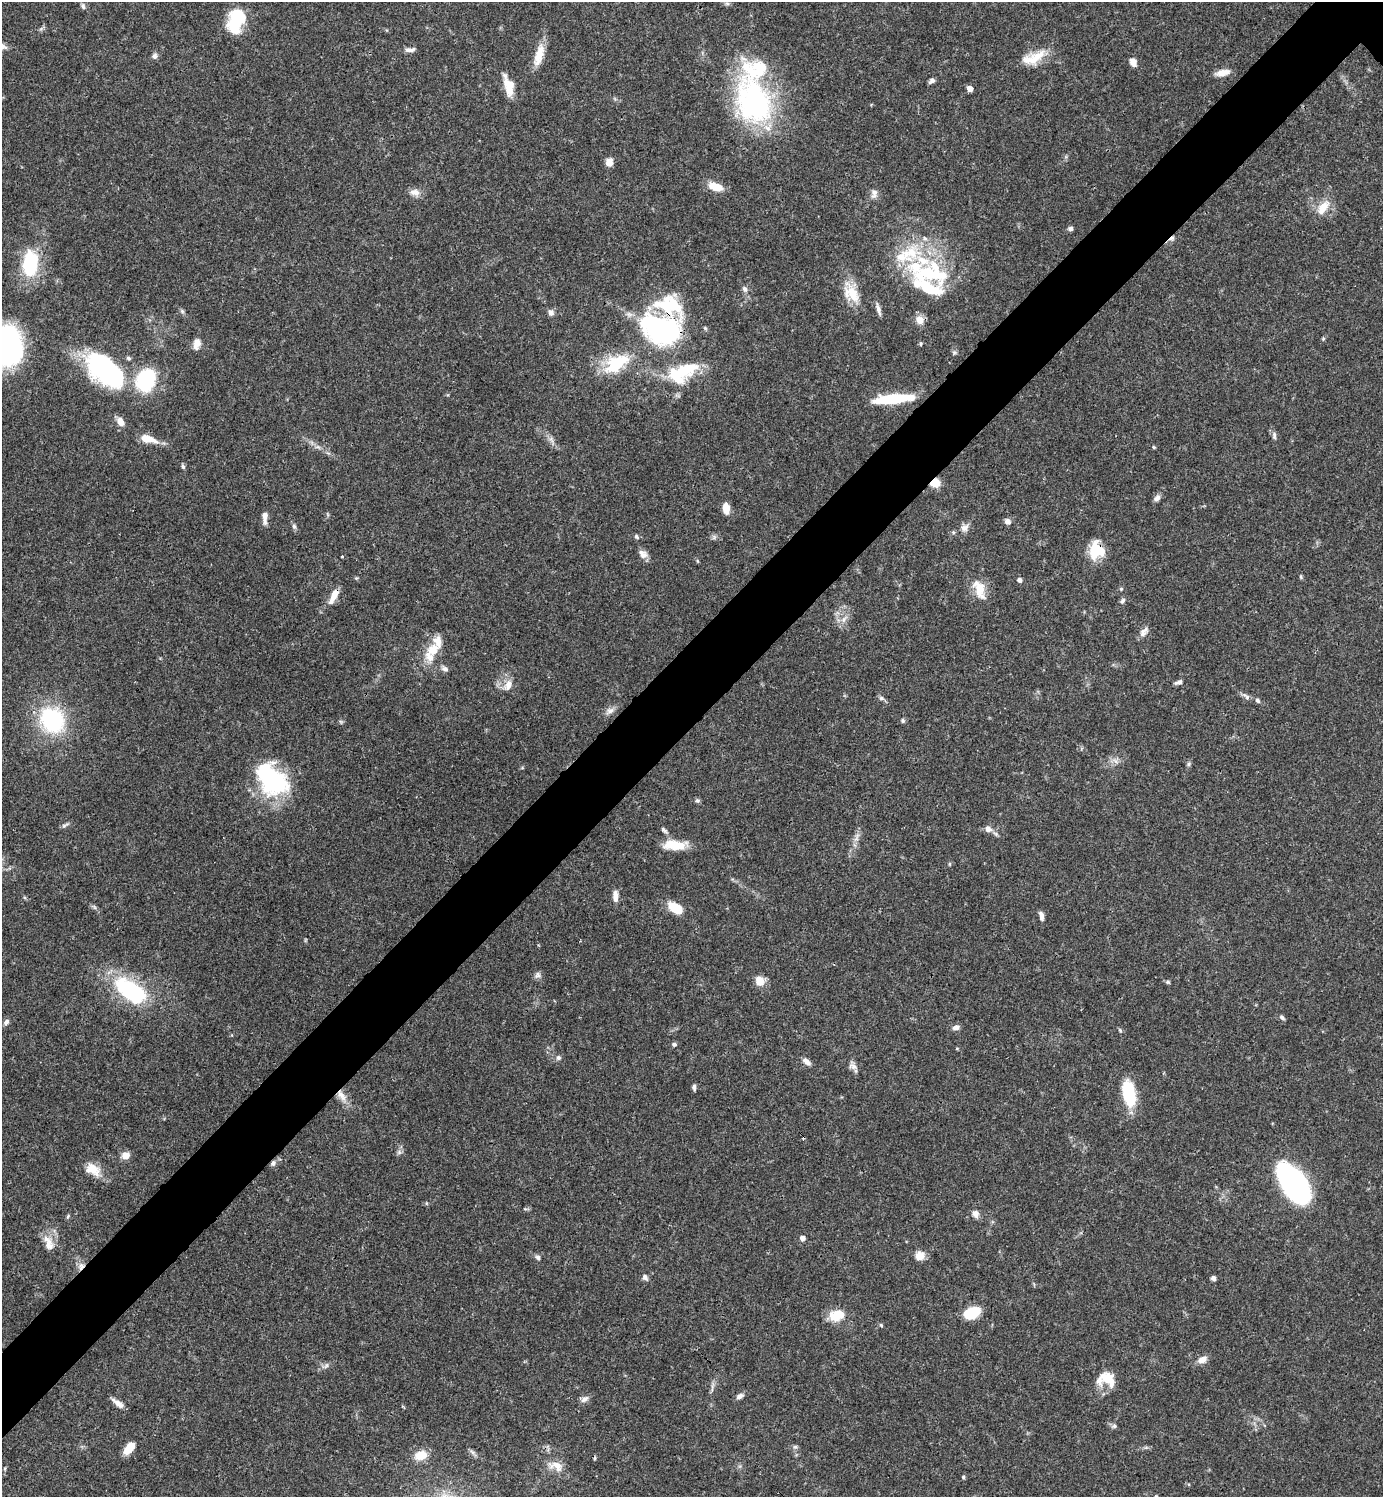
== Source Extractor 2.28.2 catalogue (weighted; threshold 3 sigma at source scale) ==
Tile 7 of 4 x 4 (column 3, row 2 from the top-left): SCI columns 3063-4443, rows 2991-4485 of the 5982 x 5983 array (HDU 1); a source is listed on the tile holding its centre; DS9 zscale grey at full resolution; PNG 1385 x 1499 px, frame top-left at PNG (2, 2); no overlay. Shown black and unused: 6% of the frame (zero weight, under 3 of 4 exposures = <1% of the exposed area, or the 3 px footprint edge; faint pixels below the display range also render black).
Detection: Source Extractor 2.28.2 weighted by HDU 2 'WHT'; one run over the whole footprint, this tile lists its part. Background 0.0384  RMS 0.0027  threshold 0.0119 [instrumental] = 3 sigma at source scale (4.5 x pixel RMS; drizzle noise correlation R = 1.50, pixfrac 1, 0.05/0.05 arcsec/px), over >= 5 px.
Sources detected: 155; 3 inside a brighter object's white glare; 3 cosmic-ray / hot-pixel residue — not listed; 15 inside a brighter listed object's ellipse — not listed separately; the other 134 listed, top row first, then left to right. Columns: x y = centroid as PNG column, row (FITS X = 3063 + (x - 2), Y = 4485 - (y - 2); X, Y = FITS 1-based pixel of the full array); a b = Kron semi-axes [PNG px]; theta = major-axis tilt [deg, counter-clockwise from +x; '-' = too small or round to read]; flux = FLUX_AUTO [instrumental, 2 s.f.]
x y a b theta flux
727 3 7 4 -1 0.52
83 6 8 5 -75 0.59
236 21 26 16 72 13
410 50 15 5 7 1.1
539 55 29 10 74 4.6
154 56 7 7 - 0.91
1034 58 33 13 23 5.9
1133 62 9 6 -62 2.1
1223 73 18 7 13 2.4
932 81 6 5 - 0.89
509 85 22 10 -75 5
970 88 6 5 - 1.5
754 102 59 40 -68 50
609 162 8 7 - 2.1
716 187 16 8 -15 4.5
415 192 14 9 -7 1.9
874 193 14 8 84 1.4
1323 208 24 12 53 4.1
1070 229 6 5 - 0.73
925 238 7 5 -44 0.65
30 263 33 18 84 15
931 273 49 33 8 25
745 289 9 6 -63 0.94
851 293 28 16 -58 6.6
878 310 17 5 -74 1.2
182 311 6 5 - 0.49
551 312 8 7 - 1
920 320 12 11 - 2
660 329 53 33 -23 40
1323 339 6 4 47 0.35
197 344 12 8 79 2.2
921 344 5 3 - 0.3
7 346 35 28 -82 67
954 352 6 4 -44 0.5
616 363 32 18 32 13
685 369 34 18 20 11
105 370 50 26 -40 37
146 380 19 15 65 23
893 399 40 9 5 15
121 422 11 7 -58 2.2
1274 435 10 5 -90 0.74
148 439 19 8 -15 4.6
318 447 8 4 0 0.71
1154 447 4 4 - 0.29
183 466 7 4 -65 0.55
935 483 9 8 - 4
1157 498 9 7 37 1.1
726 508 11 7 -83 3
265 517 14 6 -87 1.9
1008 521 7 7 - 1.2
294 526 7 5 -87 0.62
965 528 12 10 32 1.6
636 537 7 5 -50 0.53
1097 550 18 16 -60 8.3
643 554 13 9 -40 1.6
342 556 3 2 - 0.31
1301 577 5 5 - 0.35
356 578 5 5 - 0.31
1019 580 6 5 - 0.85
979 588 26 15 -70 5.1
334 596 20 7 64 3
1122 601 8 6 57 0.67
844 619 10 5 63 1.2
1144 632 15 8 51 1.5
433 650 17 15 46 4.5
445 669 9 6 -25 0.88
1179 682 10 5 22 0.85
508 685 16 10 62 2.5
1246 696 14 6 -40 1
881 698 8 6 -15 0.67
1257 700 7 5 -57 0.59
610 711 13 7 35 1.4
52 720 23 18 -56 31
903 721 6 5 - 0.49
1115 761 9 3 -45 0.62
1189 764 6 4 89 0.49
274 780 36 32 -13 23
697 800 7 6 - 0.54
65 825 10 5 30 0.66
988 829 10 8 -27 1.5
664 830 11 5 -45 0.73
856 839 9 5 47 0.94
675 845 27 11 -2 5.7
949 864 6 4 -90 0.29
615 896 13 6 -87 2.1
676 908 14 8 -34 7.1
1041 916 11 5 -78 1.2
537 975 10 7 39 0.88
759 981 12 10 -69 3
1168 982 6 5 - 0.42
131 991 39 20 -35 26
1282 1017 7 5 -47 0.57
6 1022 7 5 52 0.92
956 1027 9 6 19 1.1
1120 1030 7 4 -47 0.39
674 1044 6 5 - 0.51
558 1058 7 6 - 0.66
806 1061 11 6 -37 1.3
853 1066 13 7 -22 1.3
694 1087 7 4 -90 0.63
1129 1093 22 10 -76 18
341 1095 19 9 -53 3
399 1152 6 5 - 0.61
125 1155 9 8 - 2.2
273 1163 8 7 - 0.88
93 1169 20 14 -29 4.3
1294 1185 34 17 -57 92
975 1214 8 7 - 1.6
68 1216 6 4 49 0.35
802 1238 6 5 - 1.2
49 1245 18 12 89 3
920 1256 12 11 - 2.2
538 1257 7 6 - 0.65
81 1266 11 7 72 1.5
645 1277 7 6 - 0.88
1213 1278 5 5 - 0.78
972 1312 16 10 19 8
837 1315 18 11 13 6.2
881 1325 5 5 - 0.36
1202 1360 12 8 25 1.9
327 1365 7 4 71 0.51
1107 1379 24 17 -15 5.9
712 1388 12 2 90 0.63
740 1396 11 6 31 1
584 1399 12 7 34 1.2
118 1403 17 5 -36 1.7
1114 1426 7 6 - 0.58
795 1447 6 5 - 0.5
129 1448 13 7 52 4.7
472 1452 8 5 -45 0.67
420 1455 13 9 13 4.4
556 1466 22 12 -19 3.4
5 1468 6 3 72 0.3
963 1477 5 4 - 0.33
Overlapping masked pixels (flux is a lower limit): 7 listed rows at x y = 660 329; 935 483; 1097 550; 334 596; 341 1095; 273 1163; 81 1266
Isophote crosses this tile's border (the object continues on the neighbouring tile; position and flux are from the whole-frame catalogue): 1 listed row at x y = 7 346